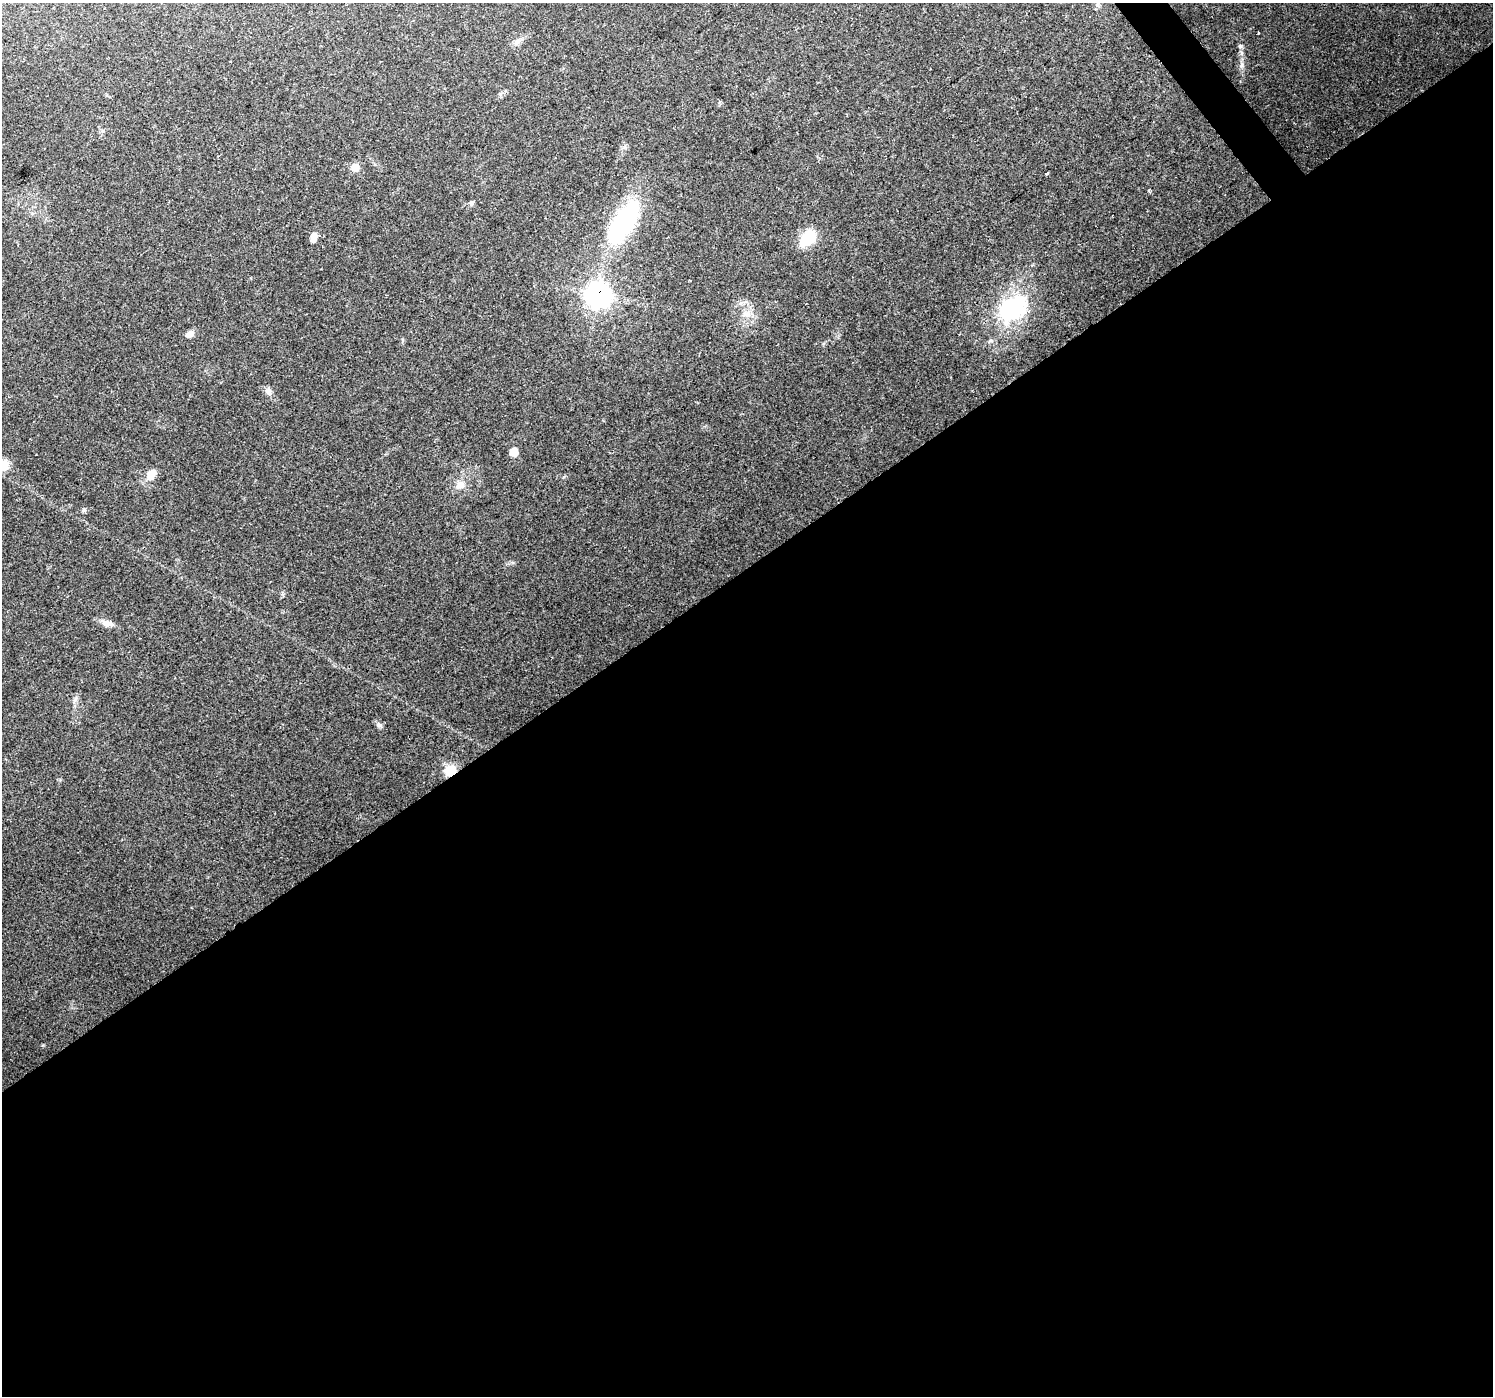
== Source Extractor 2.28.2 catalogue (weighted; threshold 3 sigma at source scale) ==
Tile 15 of 4 x 4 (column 3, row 4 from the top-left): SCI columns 2982-4472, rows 130-1523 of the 5964 x 5901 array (HDU 1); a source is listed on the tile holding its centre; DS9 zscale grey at full resolution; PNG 1495 x 1398 px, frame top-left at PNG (2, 3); no overlay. Shown black and unused: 60% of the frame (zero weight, under 2 of 3 exposures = <1% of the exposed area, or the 3 px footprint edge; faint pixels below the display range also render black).
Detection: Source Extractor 2.28.2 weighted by HDU 2 'WHT'; one run over the whole footprint, this tile lists its part. Background 0.123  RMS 0.0074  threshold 0.0334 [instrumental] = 3 sigma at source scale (4.5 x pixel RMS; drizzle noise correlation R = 1.50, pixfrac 1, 0.0396/0.0396 arcsec/px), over >= 5 px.
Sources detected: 23; all 23 listed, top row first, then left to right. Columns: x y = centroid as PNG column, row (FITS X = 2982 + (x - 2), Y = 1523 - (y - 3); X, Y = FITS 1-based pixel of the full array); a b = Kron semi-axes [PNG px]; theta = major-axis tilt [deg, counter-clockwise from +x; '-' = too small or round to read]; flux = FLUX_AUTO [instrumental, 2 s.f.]
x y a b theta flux
1259 32 3 2 - 0.83
355 167 10 9 - 5.6
1047 173 3 3 - 2
1150 191 6 3 -70 1
472 203 7 5 41 1.5
623 222 47 19 56 91
314 237 11 6 80 5.2
808 238 15 10 47 29
690 280 3 2 - 0.85
598 295 10 9 - 400
1012 308 32 20 36 67
189 334 10 7 27 3.6
268 391 11 7 -59 3.1
514 452 7 7 - 8.6
3 465 12 11 - 10
152 474 14 10 49 6.8
460 485 11 10 - 5.5
84 510 5 5 - 1.4
107 623 14 8 -14 4.8
75 699 8 4 53 1.6
379 725 7 4 1 1.3
6 759 3 3 - 0.84
450 770 12 10 42 12
Overlapping masked pixels (flux is a lower limit): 2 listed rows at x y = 598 295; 450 770
Isophote crosses this tile's border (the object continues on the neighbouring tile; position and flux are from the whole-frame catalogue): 1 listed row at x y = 3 465
Unlisted compact peaks at least as high as the median listed source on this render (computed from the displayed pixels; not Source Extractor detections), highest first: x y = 1241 46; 1242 65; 43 1045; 991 341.